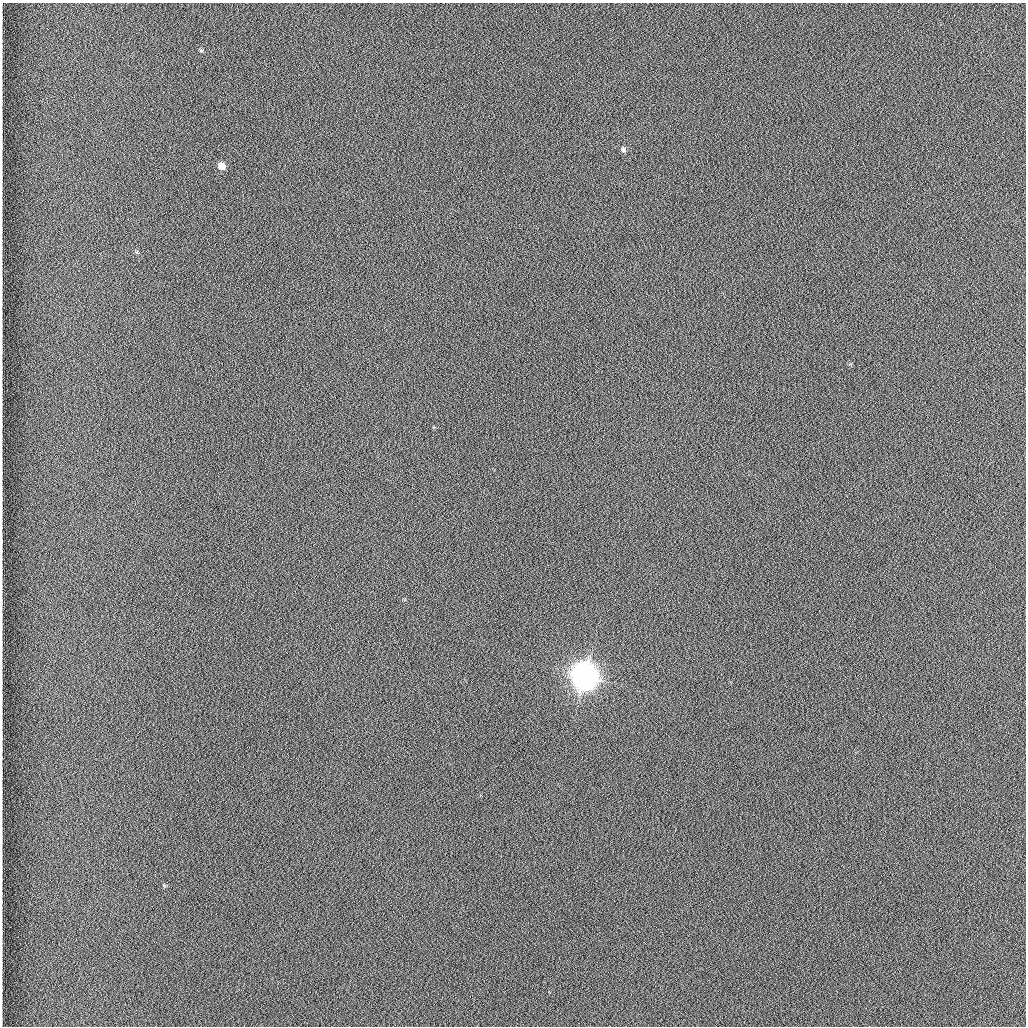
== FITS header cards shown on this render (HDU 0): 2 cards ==
NAXIS1  =                 1024 /fastest changing axis
NAXIS2  =                 1024 /next to fastest changing axis

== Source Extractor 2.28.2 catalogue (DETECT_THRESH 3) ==
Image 1024 x 1024 px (HDU 0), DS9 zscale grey, 1 PNG px = 1 image px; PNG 1028 x 1028 px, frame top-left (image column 1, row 1024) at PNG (2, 3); no overlay
Background 1260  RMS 5.9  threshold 17.7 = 3 sigma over >= 5 px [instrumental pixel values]
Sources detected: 4; all 4 listed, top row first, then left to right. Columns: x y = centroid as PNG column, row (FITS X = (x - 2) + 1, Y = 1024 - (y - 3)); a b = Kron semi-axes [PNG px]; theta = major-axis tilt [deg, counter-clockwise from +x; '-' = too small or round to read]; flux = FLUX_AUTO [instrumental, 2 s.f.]
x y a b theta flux
201 50 6 5 - 580
623 149 7 6 - 1200
222 166 7 6 - 3600
584 676 9 8 - 930000